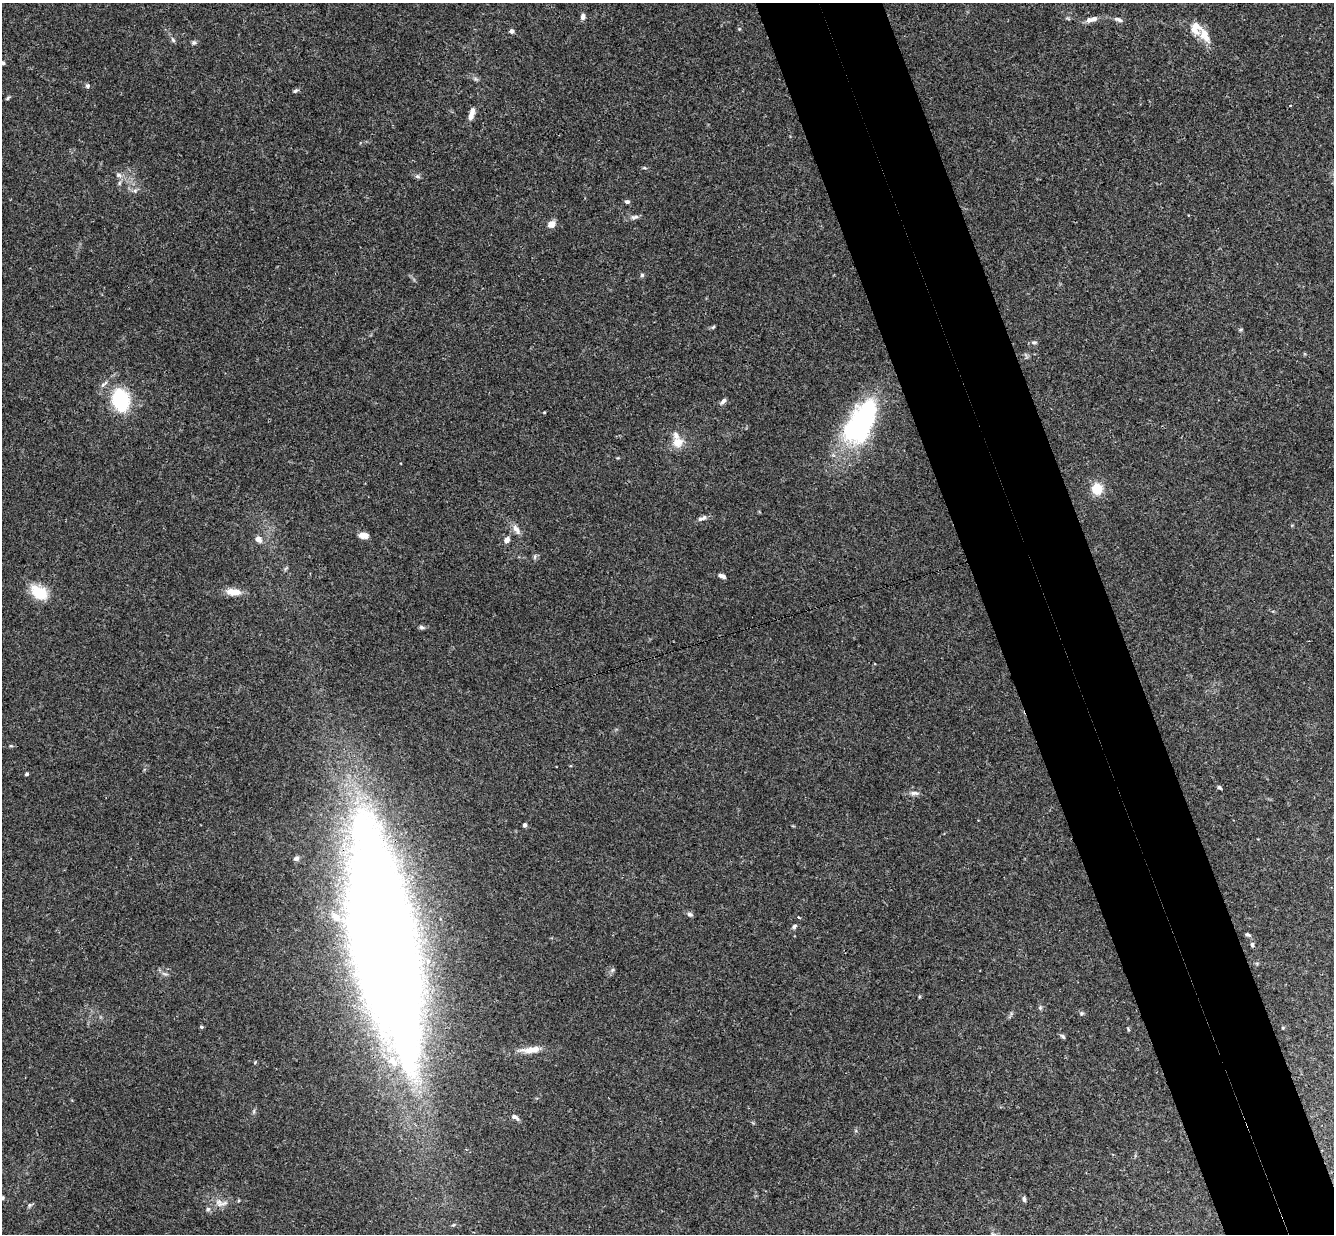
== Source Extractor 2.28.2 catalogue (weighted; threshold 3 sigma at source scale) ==
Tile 6 of 4 x 4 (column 2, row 2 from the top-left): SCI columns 1390-2721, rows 2758-3989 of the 5439 x 5389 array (HDU 1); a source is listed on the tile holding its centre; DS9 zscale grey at full resolution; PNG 1336 x 1236 px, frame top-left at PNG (2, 3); no overlay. Shown black and unused: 9% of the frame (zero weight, under 3 of 4 exposures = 6% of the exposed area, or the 3 px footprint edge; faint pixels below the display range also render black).
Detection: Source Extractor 2.28.2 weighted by HDU 2 'WHT'; one run over the whole footprint, this tile lists its part. Background 0.0454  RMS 0.0027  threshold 0.0124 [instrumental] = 3 sigma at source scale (4.5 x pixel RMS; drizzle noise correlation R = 1.50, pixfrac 1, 0.05/0.05 arcsec/px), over >= 5 px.
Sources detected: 68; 2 inside a brighter object's white glare — not listed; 7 inside a brighter listed object's ellipse — not listed separately; the other 59 listed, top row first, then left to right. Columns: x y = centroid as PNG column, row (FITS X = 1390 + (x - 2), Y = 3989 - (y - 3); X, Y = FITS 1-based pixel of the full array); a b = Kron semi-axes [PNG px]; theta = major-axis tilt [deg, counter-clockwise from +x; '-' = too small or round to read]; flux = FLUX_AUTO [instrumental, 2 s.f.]
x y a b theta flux
583 17 8 6 90 0.92
1093 19 12 6 22 1.5
1118 20 11 5 -23 0.83
512 31 5 5 - 0.86
1205 35 22 11 -61 3.8
173 40 8 4 -54 0.51
194 43 6 6 - 0.51
3 63 4 4 - 0.44
87 86 5 5 - 0.53
295 91 7 4 36 0.48
8 98 6 4 46 0.35
472 111 9 7 82 1.4
644 168 6 3 16 0.31
119 175 8 6 -16 0.85
418 176 7 5 -20 0.58
135 191 7 4 1 0.59
627 202 6 5 - 0.62
634 217 13 5 13 0.89
552 224 7 6 - 2.3
642 275 5 5 - 0.43
713 327 5 4 - 0.34
1034 342 8 4 8 0.51
121 400 21 15 -78 18
723 401 8 5 46 0.86
866 417 57 24 54 48
678 442 15 12 25 3.3
1097 489 7 6 - 9.3
700 519 8 6 24 0.68
516 529 15 6 -56 1.5
364 535 9 6 -3 2.3
258 539 8 6 -42 1.7
507 540 6 6 - 1.4
535 556 6 4 72 0.42
722 576 9 5 -24 0.87
39 592 23 15 -32 6.7
233 592 19 8 -5 3
421 627 7 5 -16 0.54
26 774 4 4 - 0.51
1219 787 5 4 - 0.43
914 793 12 6 -4 1
525 825 4 4 - 0.98
296 858 6 5 - 0.85
690 914 8 6 -28 0.69
794 926 6 4 42 0.51
1248 935 7 4 -17 0.46
387 938 185 41 -79 790
1252 945 6 4 -90 0.53
612 970 6 4 71 0.46
919 997 5 3 - 0.27
1040 1008 6 5 - 0.46
1082 1013 6 4 18 0.37
201 1027 4 4 - 0.42
1063 1036 8 5 -45 0.49
531 1050 26 8 6 3.5
515 1117 10 5 -34 1
2 1198 6 4 35 0.45
1024 1199 7 4 -82 0.61
221 1203 22 8 -3 2.4
30 1205 6 5 - 0.48
Overlapping masked pixels (flux is a lower limit): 1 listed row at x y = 387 938
Isophote crosses this tile's border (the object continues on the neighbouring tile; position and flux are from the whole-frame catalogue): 2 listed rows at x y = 3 63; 2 1198